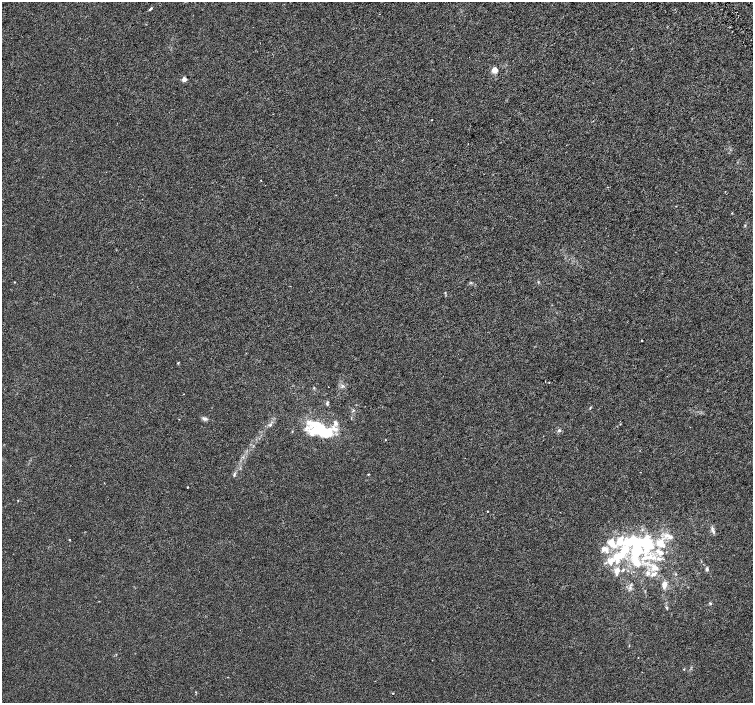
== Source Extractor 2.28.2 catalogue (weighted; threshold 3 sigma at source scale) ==
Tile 10 of 4 x 4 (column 2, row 3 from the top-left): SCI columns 1509-3010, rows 1602-3002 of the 6018 x 5941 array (HDU 1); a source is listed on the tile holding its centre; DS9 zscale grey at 2 x 2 block average (1 PNG px = mean of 2 x 2 image px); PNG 755 x 705 px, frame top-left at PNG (2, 2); no overlay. Shown black and unused: <1% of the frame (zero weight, under 3 of 6 exposures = <1% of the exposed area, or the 3 px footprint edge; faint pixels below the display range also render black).
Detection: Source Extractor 2.28.2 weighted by HDU 2 'WHT'; one run over the whole footprint, this tile lists its part. Background 9.61e-04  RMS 0.0016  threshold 0.00663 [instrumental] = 3 sigma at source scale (4.09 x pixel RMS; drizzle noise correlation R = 1.36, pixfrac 0.8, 0.0396/0.0396 arcsec/px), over >= 5 px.
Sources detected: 60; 3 inside a brighter object's white glare — not listed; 13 inside a brighter listed object's ellipse — not listed separately; the other 44 listed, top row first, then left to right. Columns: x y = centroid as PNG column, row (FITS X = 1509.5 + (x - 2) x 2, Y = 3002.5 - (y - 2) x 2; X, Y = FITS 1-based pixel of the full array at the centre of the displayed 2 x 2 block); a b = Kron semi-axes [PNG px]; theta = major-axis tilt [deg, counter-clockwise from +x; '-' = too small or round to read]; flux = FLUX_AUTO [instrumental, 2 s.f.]
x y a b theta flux
151 8 7 2 39 0.42
494 70 4 4 - 3
184 79 2 2 - 4.8
432 120 2 2 - 0.12
261 180 2 2 - 0.13
732 213 2 2 - 0.16
745 225 3 3 - 0.22
14 282 2 2 - 0.2
642 341 3 2 - 0.18
178 363 3 3 - 0.25
342 386 5 4 - 0.62
314 388 3 2 - 0.19
327 403 6 3 74 0.45
590 408 4 2 - 0.27
204 418 7 4 -18 0.9
620 424 2 2 - 0.14
270 425 4 4 - 0.57
320 429 23 15 -1 13
559 430 4 4 - 0.61
385 440 2 2 - 0.18
368 474 3 2 - 0.25
234 475 6 2 70 0.45
187 487 2 2 - 0.38
18 501 2 2 - 0.17
487 511 2 2 - 0.19
712 528 5 2 - 0.52
670 537 7 5 -22 1.4
70 540 2 2 - 0.57
612 543 11 6 -51 5.5
660 543 14 9 -37 5.2
606 549 10 6 -58 2.3
637 551 5 4 - 33
622 553 38 10 49 15
649 557 13 7 13 4.2
637 562 18 8 -58 5.8
655 568 10 6 -26 2.1
707 569 5 4 - 0.57
664 585 9 5 -86 1.8
710 603 4 3 - 0.4
666 607 3 3 - 0.33
638 658 2 2 - 0.1
684 669 3 2 - 0.14
195 692 3 2 - 0.18
393 693 2 2 - 0.16
Diffuse or blended objects may show on this block-average render without a row.